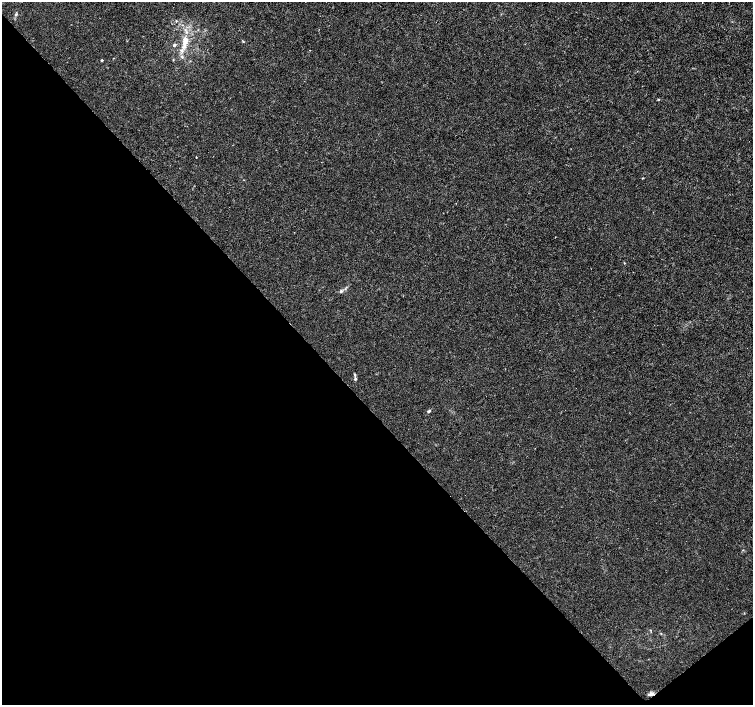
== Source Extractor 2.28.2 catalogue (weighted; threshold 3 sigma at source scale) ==
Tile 14 of 4 x 4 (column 2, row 4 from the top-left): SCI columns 1508-3009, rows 211-1615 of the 6012 x 5974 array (HDU 1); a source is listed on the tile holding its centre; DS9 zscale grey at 2 x 2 block average (1 PNG px = mean of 2 x 2 image px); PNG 755 x 707 px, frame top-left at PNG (2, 2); no overlay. Shown black and unused: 43% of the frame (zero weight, under 3 of 4 exposures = <1% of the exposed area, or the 3 px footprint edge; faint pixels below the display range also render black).
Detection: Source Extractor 2.28.2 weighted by HDU 2 'WHT'; one run over the whole footprint, this tile lists its part. Background 0.00121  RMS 0.0013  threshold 0.00598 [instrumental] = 3 sigma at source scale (4.5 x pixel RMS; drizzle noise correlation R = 1.50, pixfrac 1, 0.0396/0.0396 arcsec/px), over >= 5 px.
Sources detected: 12; all 12 listed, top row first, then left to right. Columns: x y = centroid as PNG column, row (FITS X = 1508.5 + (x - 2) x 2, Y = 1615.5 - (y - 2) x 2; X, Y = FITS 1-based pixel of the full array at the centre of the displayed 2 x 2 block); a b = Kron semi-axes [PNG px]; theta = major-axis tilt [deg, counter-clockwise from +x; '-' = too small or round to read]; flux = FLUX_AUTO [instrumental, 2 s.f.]
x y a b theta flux
16 14 4 3 - 0.38
185 42 20 7 77 4.6
174 45 4 3 - 0.48
102 60 2 2 - 0.45
658 99 3 2 - 0.21
196 157 2 2 - 0.14
642 178 3 2 - 0.19
341 291 4 4 - 0.53
354 375 4 3 - 0.34
355 379 3 3 - 0.49
429 411 5 3 - 0.49
651 694 7 4 16 1
Overlapping masked pixels (flux is a lower limit): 1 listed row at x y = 651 694